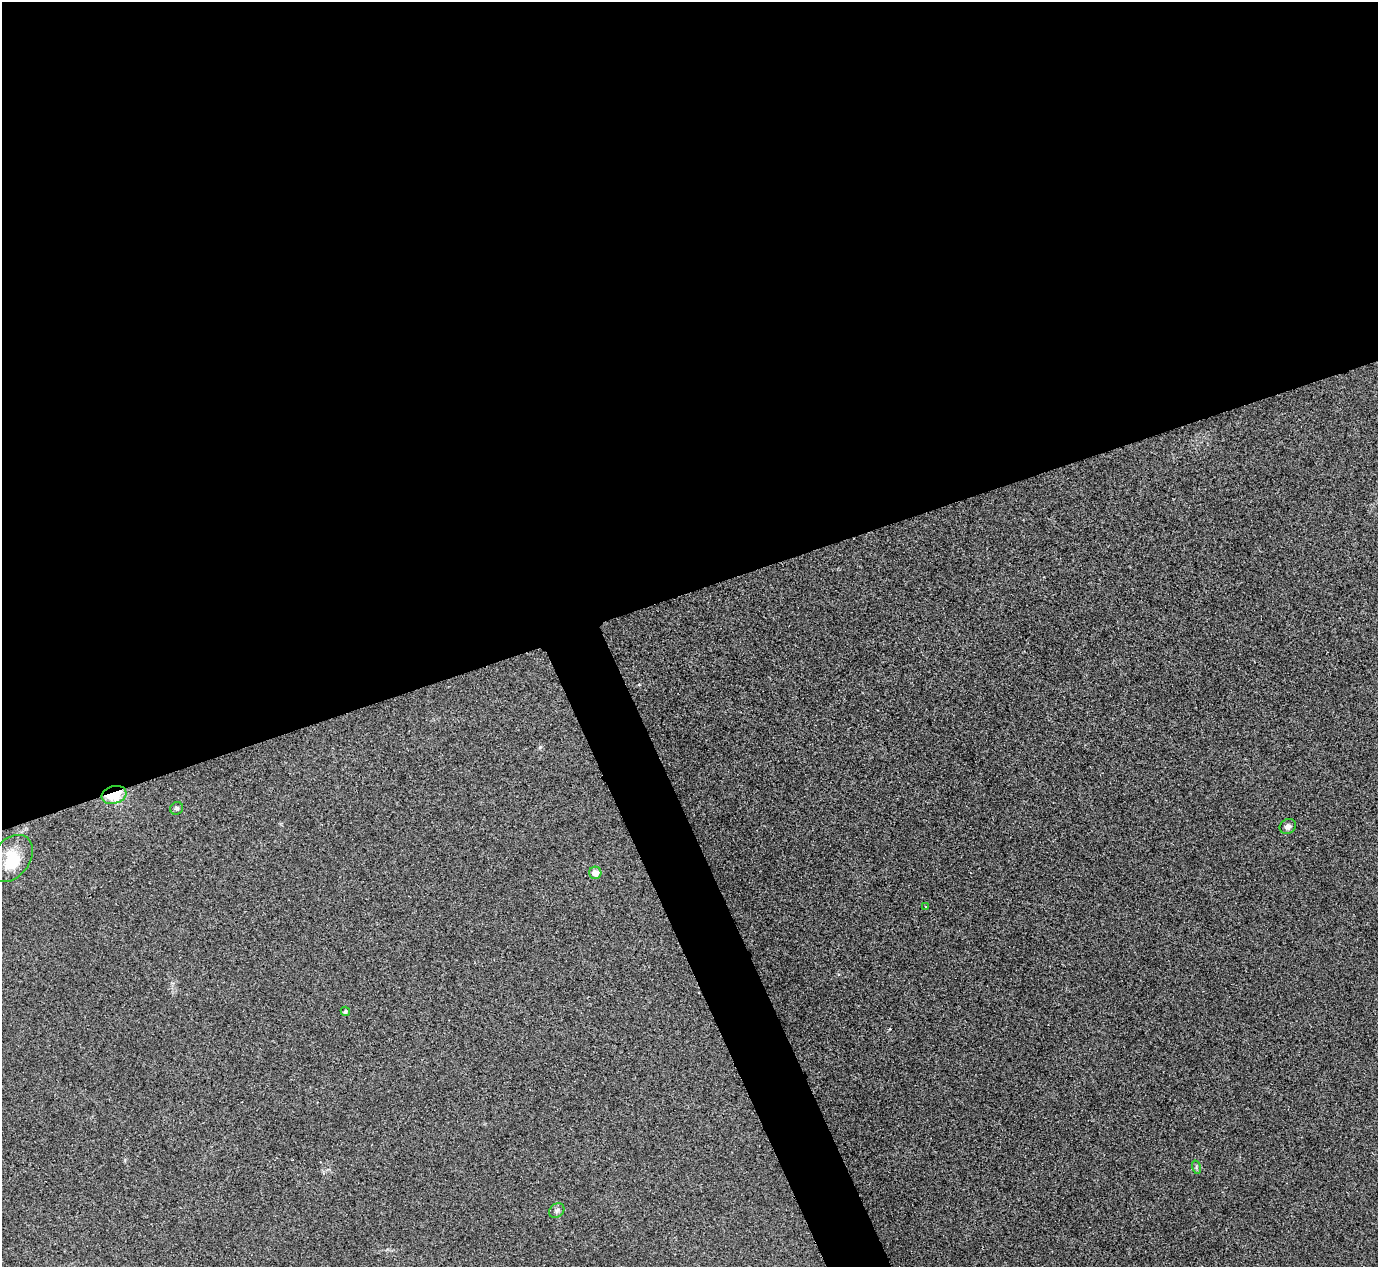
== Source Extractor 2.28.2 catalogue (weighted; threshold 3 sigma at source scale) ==
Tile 2 of 4 x 4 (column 2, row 1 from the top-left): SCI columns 1382-2757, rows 3954-5218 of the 5517 x 5505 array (HDU 1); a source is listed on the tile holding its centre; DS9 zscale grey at full resolution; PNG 1380 x 1269 px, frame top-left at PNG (2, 2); each listed source drawn as its Kron ellipse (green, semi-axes under 4 px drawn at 4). Shown black and unused: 49% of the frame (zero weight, under 3 of 4 exposures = <1% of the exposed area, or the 3 px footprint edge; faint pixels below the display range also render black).
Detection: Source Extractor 2.28.2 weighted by HDU 2 'WHT'; one run over the whole footprint, this tile lists its part. Background 0.0197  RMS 0.0059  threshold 0.0265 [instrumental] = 3 sigma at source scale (4.5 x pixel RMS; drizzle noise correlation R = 1.50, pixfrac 1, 0.05/0.05 arcsec/px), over >= 5 px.
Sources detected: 10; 1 inside a brighter object's white glare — neither listed nor drawn; the other 9 listed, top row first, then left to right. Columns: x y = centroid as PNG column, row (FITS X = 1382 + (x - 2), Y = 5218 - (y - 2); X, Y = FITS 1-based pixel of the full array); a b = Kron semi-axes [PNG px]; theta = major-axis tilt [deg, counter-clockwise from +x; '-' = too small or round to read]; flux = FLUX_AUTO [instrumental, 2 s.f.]
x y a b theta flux
114 795 13 8 17 28
177 808 7 6 - 1.1
1288 826 8 7 - 2.4
11 858 26 18 52 16
595 873 6 6 - 5.9
926 906 3 3 - 0.75
345 1011 5 4 - 0.98
1196 1167 7 4 -73 0.95
557 1210 8 6 38 1.7
Overlapping masked pixels (flux is a lower limit): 1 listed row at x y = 114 795